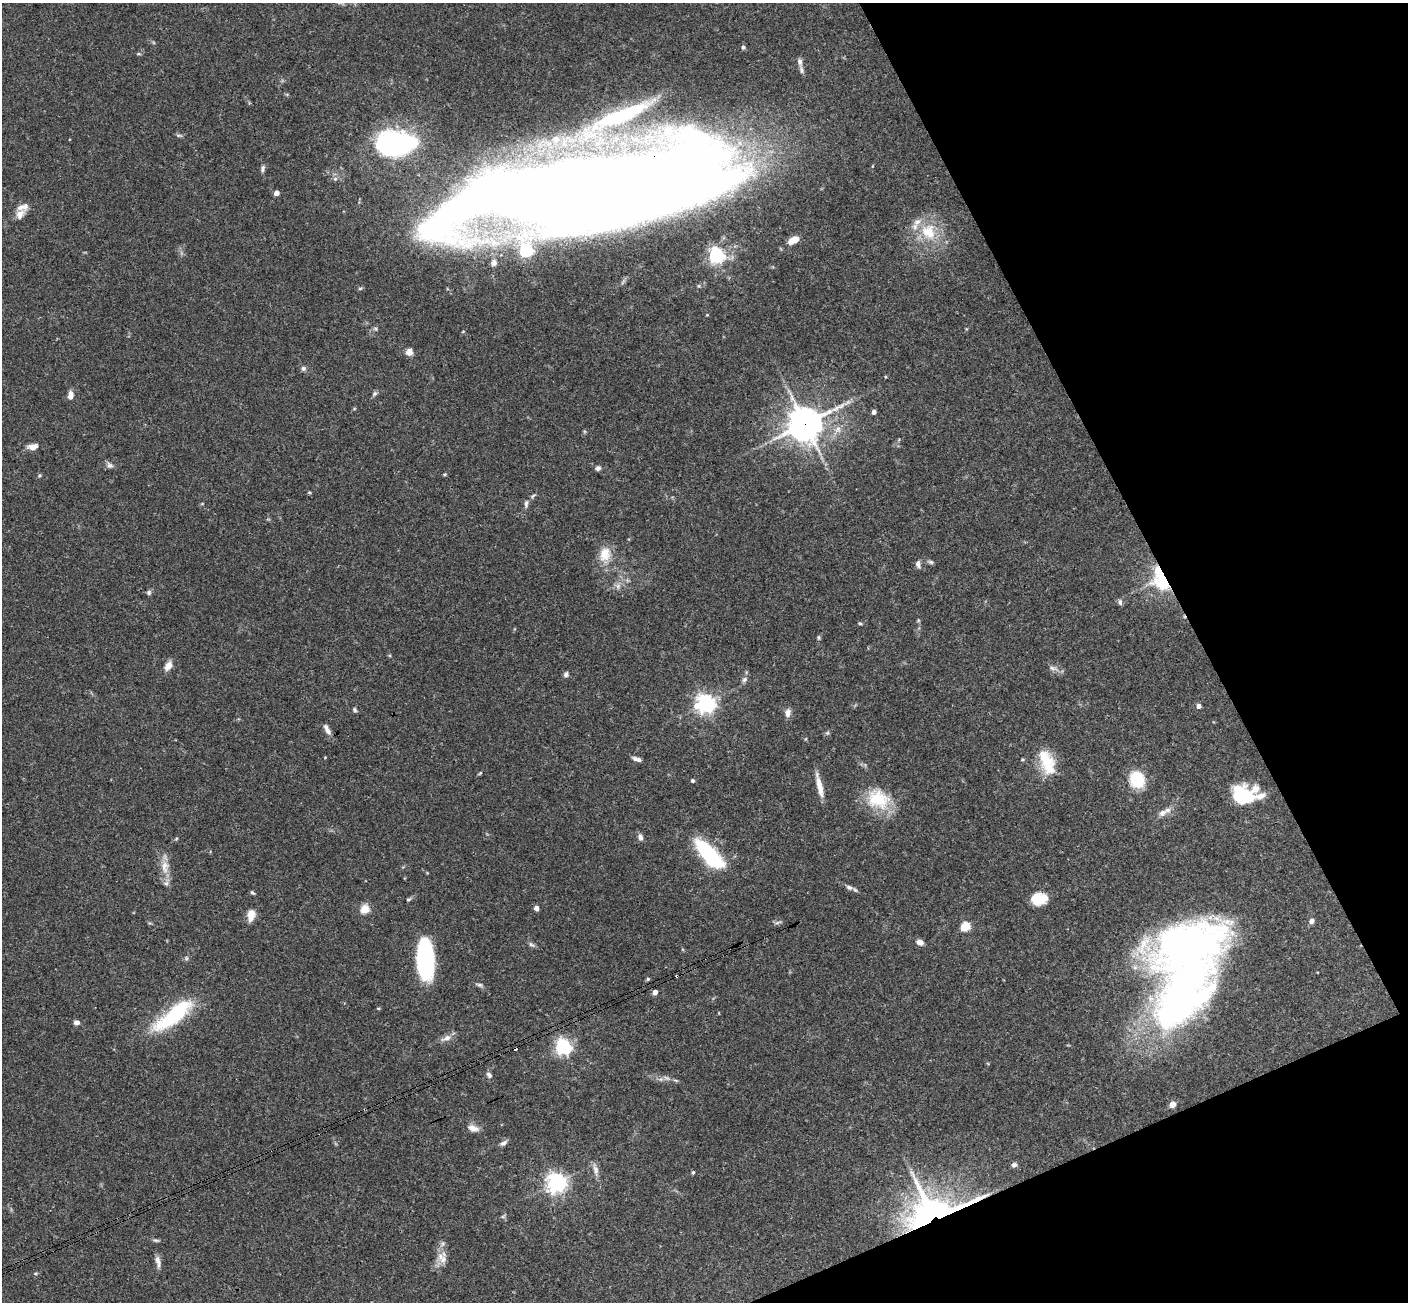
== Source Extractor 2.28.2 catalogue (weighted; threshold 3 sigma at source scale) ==
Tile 12 of 4 x 4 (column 4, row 3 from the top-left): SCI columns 4273-5678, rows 1614-2913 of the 5731 x 5696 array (HDU 1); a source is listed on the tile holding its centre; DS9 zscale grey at full resolution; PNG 1410 x 1304 px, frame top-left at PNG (2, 3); no overlay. Shown black and unused: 21% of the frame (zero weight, under 3 of 4 exposures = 6% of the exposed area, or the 3 px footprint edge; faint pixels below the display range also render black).
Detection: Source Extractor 2.28.2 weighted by HDU 2 'WHT'; one run over the whole footprint, this tile lists its part. Background 0.0903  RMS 0.0037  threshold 0.0165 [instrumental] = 3 sigma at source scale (4.5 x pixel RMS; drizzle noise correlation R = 1.50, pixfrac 1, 0.05/0.05 arcsec/px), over >= 5 px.
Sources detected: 115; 1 too faint to see at this stretch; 2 cosmic-ray / hot-pixel residue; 1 long thin detection or spike segment (spike, bleed or trail) — not listed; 9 inside a brighter listed object's ellipse — not listed separately; the other 102 listed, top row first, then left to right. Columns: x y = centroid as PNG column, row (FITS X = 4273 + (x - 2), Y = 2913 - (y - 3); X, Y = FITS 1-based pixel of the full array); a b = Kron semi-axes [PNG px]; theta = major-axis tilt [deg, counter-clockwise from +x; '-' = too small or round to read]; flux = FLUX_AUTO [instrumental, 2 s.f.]
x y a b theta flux
743 47 5 5 - 0.66
800 62 10 6 -79 1.4
623 115 43 10 22 23
179 135 8 4 -8 0.66
556 139 5 5 - 1.4
395 143 46 26 3 61
263 168 9 5 76 1.1
335 179 6 5 - 0.86
593 192 217 49 8 2200
276 193 4 4 - 2.8
20 214 15 10 52 2.9
928 232 25 20 -54 13
793 240 12 6 29 4.6
526 250 12 6 -79 63
716 255 6 6 - 120
494 263 9 8 - 1.8
707 315 4 3 - 0.29
409 352 9 8 - 2.1
303 368 6 6 - 0.96
886 377 4 3 - 0.35
375 394 8 6 52 0.81
70 395 8 5 87 2.9
874 412 4 4 - 1.5
805 424 12 11 - 640
838 429 11 8 79 2.5
33 447 11 7 11 2.8
110 465 10 7 -22 1.3
598 468 6 6 - 1.1
445 474 5 4 - 0.41
40 475 5 3 - 0.43
202 504 5 3 - 0.34
526 504 11 5 86 1.1
605 554 20 15 72 6.5
931 562 8 5 -26 0.76
918 564 9 6 -84 1.3
1162 579 15 11 -70 47
618 586 8 6 78 1.4
149 593 6 6 - 0.86
1120 602 8 5 -83 0.91
860 624 5 3 - 0.47
514 629 5 3 - 0.31
818 637 8 4 -90 0.58
168 666 10 7 57 3.2
1052 668 14 6 -17 1.7
566 674 7 6 - 1
744 680 8 6 46 1.1
706 704 7 6 - 200
1199 706 5 4 - 1.7
355 710 6 5 - 0.66
788 713 11 7 85 2
327 729 15 6 -61 1.9
827 733 6 5 - 0.62
325 757 4 3 - 0.26
637 759 12 5 -18 1.5
1047 762 33 16 -69 12
480 773 6 3 44 0.43
1137 780 14 11 -67 20
692 781 4 4 - 0.81
819 786 29 6 -77 4.6
1242 795 21 17 -22 22
878 799 30 24 -24 16
1163 813 11 8 34 2
640 837 8 5 -68 1.7
709 854 38 14 -46 32
165 867 21 10 -87 4.8
849 887 11 6 -27 1.4
252 893 7 4 -36 0.53
408 899 7 3 9 0.5
1039 899 18 13 6 7.9
536 908 5 5 - 1.4
365 909 5 5 - 16
251 915 14 8 81 3.6
1312 921 5 5 - 2
778 922 10 3 15 0.74
965 926 5 5 - 19
920 942 8 6 -24 1.9
531 945 10 5 -39 0.94
186 958 6 5 - 0.64
425 959 39 16 -87 40
648 979 5 4 - 0.47
479 985 10 5 -15 0.88
655 992 4 4 - 2.6
1181 995 91 47 51 170
378 1008 5 3 - 0.34
175 1014 43 13 38 36
77 1022 6 5 - 1.6
446 1038 15 7 25 2.4
563 1047 6 6 - 120
489 1075 8 6 -55 1.2
676 1080 6 4 -19 0.51
1172 1104 5 4 - 5.4
473 1128 16 8 -18 2.6
503 1143 10 6 31 1.4
1014 1165 6 5 - 1.1
693 1172 5 4 - 0.54
556 1183 7 6 - 220
934 1213 37 23 11 190
503 1216 7 5 29 0.62
156 1240 10 4 -5 0.71
440 1256 13 9 72 3.3
158 1262 16 6 -77 1.9
35 1273 5 3 - 0.42
Overlapping masked pixels (flux is a lower limit): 4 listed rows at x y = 593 192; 805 424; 1162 579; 934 1213